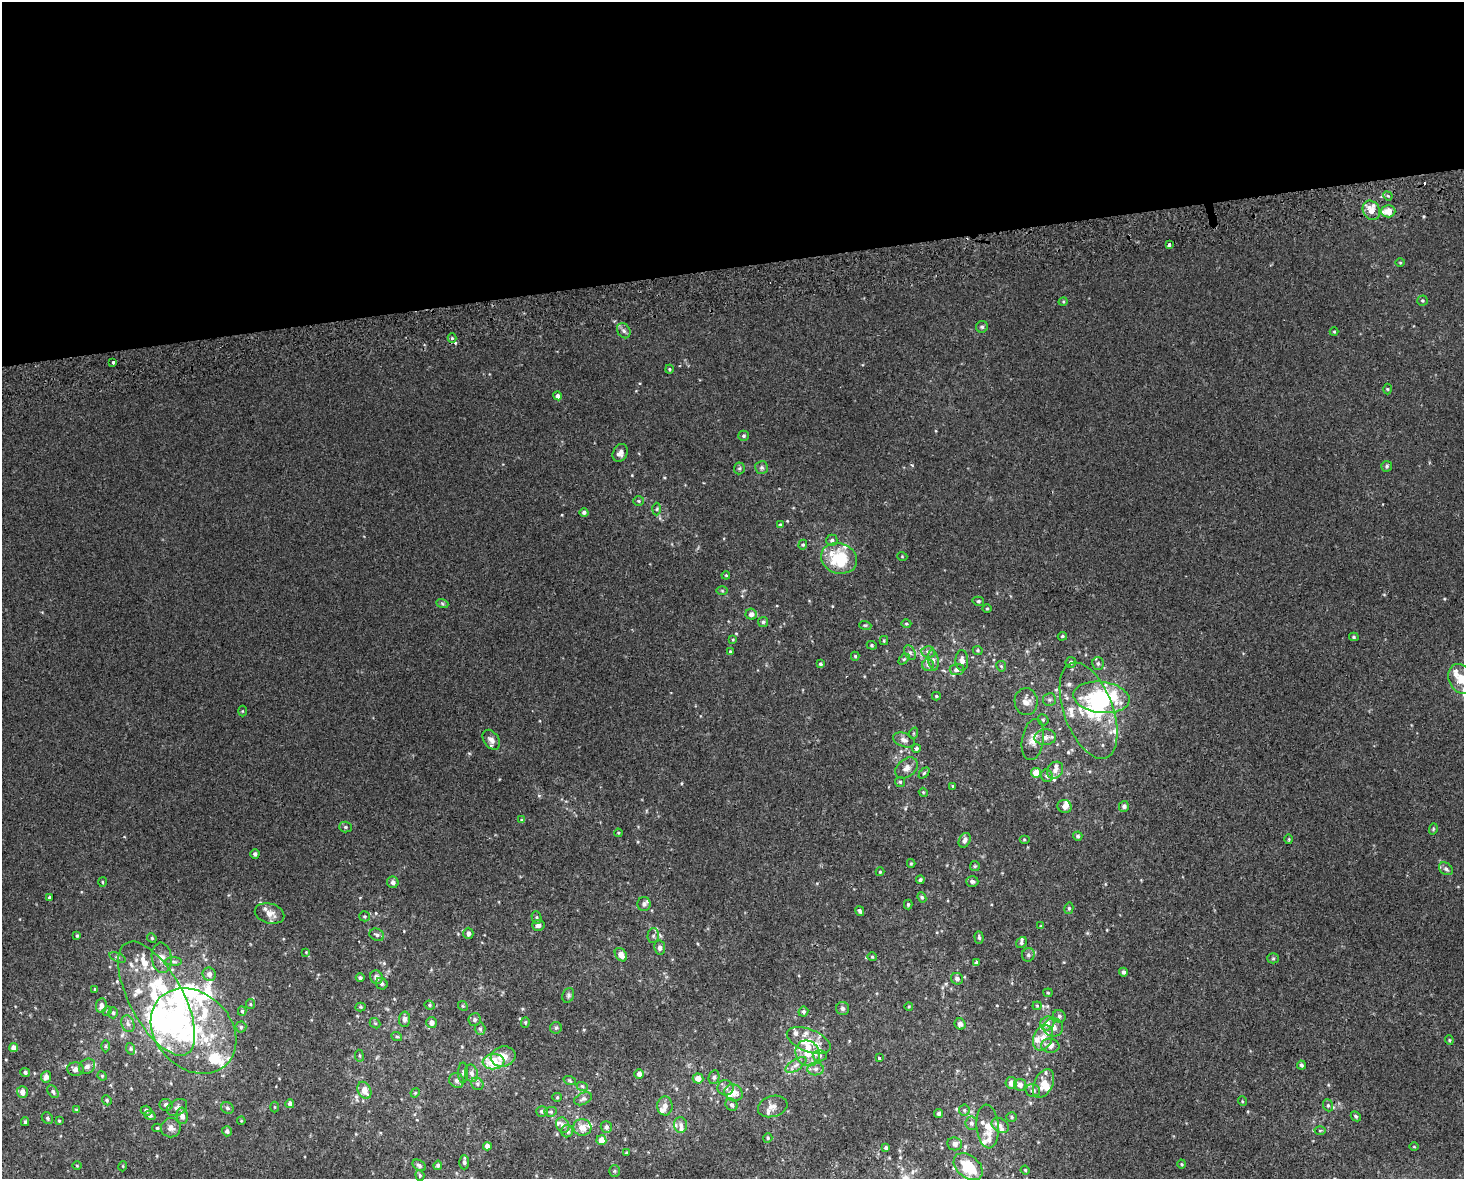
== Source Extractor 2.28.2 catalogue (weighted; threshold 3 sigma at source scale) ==
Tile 2 of 3 x 4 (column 2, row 1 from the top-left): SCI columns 1483-2944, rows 3572-4748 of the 4470 x 4790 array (HDU 1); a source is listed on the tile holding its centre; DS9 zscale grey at full resolution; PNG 1466 x 1181 px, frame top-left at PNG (2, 2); each listed source drawn as its Kron ellipse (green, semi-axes under 4 px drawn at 4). Shown black and unused: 23% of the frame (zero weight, under 2 of 3 exposures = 2% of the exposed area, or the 3 px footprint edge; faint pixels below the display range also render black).
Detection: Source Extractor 2.28.2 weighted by HDU 2 'WHT'; one run over the whole footprint, this tile lists its part. Background 0.00318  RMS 0.0056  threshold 0.0251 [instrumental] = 3 sigma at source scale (4.5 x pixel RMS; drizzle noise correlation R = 1.50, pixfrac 1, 0.0396/0.0396 arcsec/px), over >= 5 px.
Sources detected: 318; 7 inside a brighter object's white glare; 2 cosmic-ray / hot-pixel residue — neither listed nor drawn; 51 inside a brighter listed object's ellipse — not listed separately; the other 258 listed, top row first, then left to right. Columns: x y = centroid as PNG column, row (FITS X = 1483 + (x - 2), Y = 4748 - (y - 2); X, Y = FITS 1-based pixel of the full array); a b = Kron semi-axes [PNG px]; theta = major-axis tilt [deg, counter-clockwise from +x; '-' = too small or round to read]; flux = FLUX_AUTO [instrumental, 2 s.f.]
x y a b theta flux
1388 196 5 4 - 0.76
1371 210 10 8 -60 6.1
1388 211 7 6 - 5.7
1169 245 3 3 - 3.8
1400 263 5 3 - 0.5
1422 301 5 5 - 0.79
1063 302 5 3 - 0.54
982 327 6 6 - 1.1
624 331 8 6 -56 1.7
1334 332 4 4 - 0.55
452 338 4 4 - 0.67
113 362 4 3 - 5
669 369 4 4 - 0.67
1387 389 5 3 - 0.48
558 396 4 4 - 2
743 436 5 5 - 1
620 453 9 7 62 2.7
1387 466 6 5 - 1.1
739 468 6 5 - 0.98
762 468 6 6 - 1.4
639 501 5 5 - 0.75
657 509 6 4 88 0.75
584 512 4 4 - 1.2
780 525 4 3 - 0.58
832 540 5 5 - 1.2
803 545 5 4 - 0.72
902 556 5 3 - 0.44
839 558 18 15 -17 25
726 575 4 3 - 0.43
722 591 6 4 -2 0.55
978 601 6 4 -14 0.86
442 603 6 4 -20 0.79
987 608 5 3 - 0.52
751 614 5 5 - 2.4
763 622 5 5 - 0.91
906 624 5 3 - 0.6
865 625 6 4 -17 0.69
1062 636 4 4 - 0.65
1354 637 5 4 - 0.77
733 640 4 4 - 0.51
884 641 4 4 - 0.58
872 645 5 4 - 0.65
978 650 5 4 - 0.71
730 651 4 3 - 0.58
910 652 8 5 -62 1.4
928 652 7 6 - 1.4
855 656 4 4 - 0.67
904 659 6 4 43 0.87
933 660 10 5 -80 1.7
962 660 10 6 -88 2.6
1071 662 5 5 - 1.1
1098 663 6 5 - 1.4
820 664 4 4 - 0.94
928 665 6 6 - 1.5
1001 666 5 5 - 0.79
957 669 7 5 4 2.1
1461 679 15 12 -65 9.1
936 696 4 3 - 0.65
1101 697 28 15 -7 47
1049 699 6 6 - 1.2
1026 702 13 11 -88 4.6
242 711 5 3 - 0.5
1089 711 51 24 -70 35
1043 720 6 5 - 0.83
914 733 6 3 71 0.62
1045 737 11 7 3 3.6
491 740 11 7 -56 3.2
904 740 11 7 -22 2.3
1033 740 21 11 80 6.4
916 748 4 4 - 1.3
907 768 12 8 40 3.3
1055 770 9 7 51 2.7
924 773 6 4 46 0.81
1036 773 5 5 - 6.7
1047 776 6 5 - 1.6
900 782 5 5 - 0.76
953 786 4 4 - 0.53
923 792 4 3 - 0.51
1064 806 7 6 - 2.4
1124 806 5 5 - 1.3
522 820 4 3 - 0.79
345 827 6 5 - 1
1433 829 6 3 73 0.68
618 833 4 4 - 0.56
1078 836 4 4 - 0.94
1024 839 5 3 - 0.55
1289 839 5 3 - 0.57
965 840 8 5 63 2.2
255 854 5 4 - 1.4
911 863 4 4 - 0.58
975 866 5 4 - 0.65
1446 869 7 5 -37 1.3
880 872 4 4 - 0.55
920 880 4 4 - 1
972 881 6 5 - 1.6
102 882 5 3 - 0.59
393 882 6 5 - 1.9
922 897 5 4 - 0.78
50 898 4 3 - 1.4
644 904 7 6 - 1.5
908 905 5 4 - 0.73
1069 908 6 4 77 0.8
860 911 5 4 - 1.3
270 913 15 10 -15 4.8
365 916 5 5 - 0.79
537 918 6 5 - 0.94
538 925 6 5 - 2.3
1041 926 4 3 - 0.47
468 933 6 5 - 2
77 935 4 3 - 0.73
377 935 7 6 - 1.2
653 935 7 5 88 1.2
979 937 6 4 -86 1.1
152 938 5 4 - 0.68
1021 943 6 5 - 0.93
660 948 7 5 -80 2
306 952 3 3 - 0.38
621 955 7 5 -52 4.6
1028 955 7 6 - 1.5
118 957 9 3 -21 0.8
872 957 4 4 - 0.6
162 958 15 10 -83 5
1273 958 5 5 - 0.79
174 961 8 4 -1 1.2
976 963 4 3 - 0.96
1123 972 4 4 - 1.4
209 974 7 6 - 2.7
376 977 7 6 - 2.6
360 978 4 4 - 1.4
957 979 6 5 - 1.5
382 984 6 5 - 1.3
95 989 4 3 - 0.48
1048 993 4 4 - 0.6
568 995 8 5 71 1.2
157 999 63 26 -61 58
250 1004 5 4 - 0.61
101 1005 7 5 81 2.3
430 1005 5 4 - 0.82
463 1006 5 4 - 0.65
909 1006 4 3 - 0.48
1037 1006 4 4 - 0.53
361 1007 5 4 - 0.72
843 1009 6 6 - 1.5
107 1011 5 4 - 0.55
242 1011 5 4 - 0.77
803 1012 5 4 - 1.2
113 1013 5 4 - 0.93
1059 1016 6 6 - 1.3
404 1019 7 5 88 2.1
475 1019 6 6 - 1.1
525 1022 5 4 - 0.77
375 1023 6 4 -42 0.78
432 1023 5 5 - 3.1
1047 1023 7 6 - 3.8
128 1024 9 6 -71 2
960 1024 6 5 - 1.9
241 1027 5 5 - 1.1
1053 1027 10 9 - 3.5
556 1028 6 5 - 1.1
480 1029 6 5 - 1.2
193 1031 47 37 -44 61
397 1037 5 3 - 0.62
1043 1038 13 9 68 5.3
1449 1040 4 4 - 0.59
809 1041 23 11 -21 9.1
105 1046 6 4 89 0.81
1050 1046 9 7 -8 3.9
14 1048 4 4 - 4.1
131 1049 6 4 -71 0.75
808 1053 13 11 -60 8
359 1056 6 3 -82 0.68
820 1056 7 5 2 1.3
503 1057 12 10 11 6.6
879 1058 3 3 - 1.8
493 1062 11 7 6 15
796 1065 12 5 33 2.6
1301 1065 4 4 - 1.3
87 1066 8 7 - 2.1
75 1069 8 7 - 2.3
816 1069 8 6 1 2.2
25 1072 5 4 - 1.2
463 1073 10 5 -90 1.1
472 1073 8 6 -76 2.3
639 1074 5 5 - 2.9
102 1076 5 4 - 0.63
46 1077 5 5 - 2.6
714 1077 7 5 76 1.2
698 1078 5 5 - 5.3
457 1081 8 7 - 1.6
570 1081 6 4 -20 0.72
1011 1083 6 5 - 4.1
477 1084 7 5 -48 1.3
1043 1084 15 9 65 6.4
1020 1085 6 6 - 2.8
582 1086 6 3 -19 0.79
726 1088 8 7 - 2.1
364 1090 9 6 -66 5.6
1033 1090 7 6 - 1.9
22 1092 6 5 - 3.4
53 1092 7 4 -56 1.3
415 1093 5 3 - 0.54
734 1093 9 8 - 5.5
557 1097 4 4 - 0.56
583 1099 9 5 25 1.6
107 1100 5 4 - 0.77
1242 1101 5 3 - 0.47
290 1104 4 4 - 1.8
166 1105 6 6 - 1.7
731 1105 6 5 - 1.7
1328 1105 6 5 - 0.93
665 1106 9 7 89 3.1
773 1106 15 10 17 4.6
177 1107 11 7 31 2.3
275 1107 5 3 - 0.48
227 1108 7 5 -34 1.2
76 1110 4 3 - 0.54
964 1110 5 5 - 0.97
146 1111 5 5 - 1.6
542 1111 5 5 - 1.3
551 1112 6 4 6 0.89
939 1113 4 4 - 1.6
150 1115 5 4 - 1.6
182 1116 8 5 -85 3.2
1356 1116 5 4 - 0.88
1012 1117 5 5 - 0.86
47 1118 6 5 - 1
59 1121 3 3 - 0.53
241 1121 4 3 - 0.45
25 1122 4 4 - 0.81
971 1123 7 6 - 1.6
563 1125 8 6 -62 2.4
681 1125 8 6 -87 2.1
1000 1125 9 6 -34 2.1
988 1126 22 11 -85 7.6
582 1127 9 8 - 4.9
606 1127 6 5 - 1.7
157 1128 5 4 - 0.8
171 1128 10 9 - 3
1320 1130 5 3 - 0.54
227 1131 5 5 - 1.8
567 1131 6 6 - 1.8
768 1138 5 4 - 0.68
601 1140 5 5 - 5.4
955 1144 7 6 - 2.6
487 1146 4 4 - 2.8
1414 1147 5 3 - 0.49
886 1148 3 3 - 1
626 1153 3 3 - 0.59
464 1162 7 5 -88 1.3
1182 1164 4 4 - 0.6
419 1165 7 5 -33 1.2
438 1165 5 4 - 1.2
77 1166 5 3 - 0.45
123 1166 5 3 - 0.45
968 1167 16 11 -39 20
1025 1170 4 4 - 0.58
614 1171 6 5 - 0.84
420 1175 5 4 - 0.82
Isophote crosses this tile's border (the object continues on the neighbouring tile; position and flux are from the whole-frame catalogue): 2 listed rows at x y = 1461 679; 968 1167